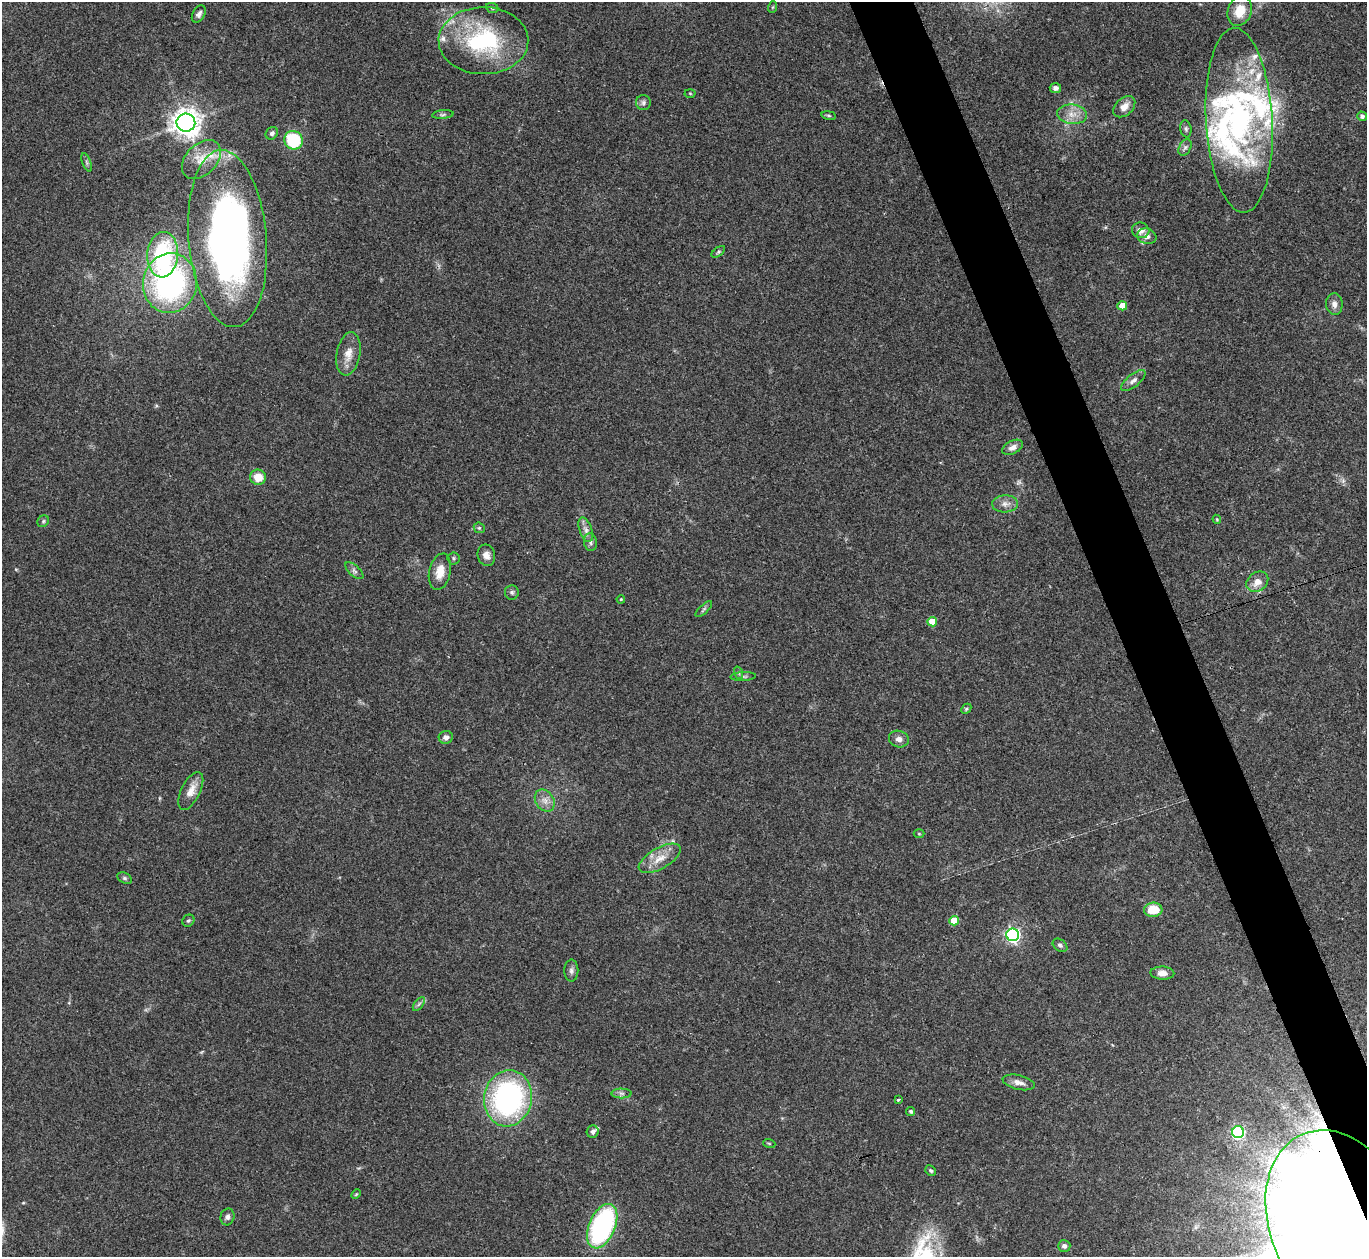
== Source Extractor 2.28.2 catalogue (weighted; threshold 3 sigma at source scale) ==
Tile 6 of 4 x 4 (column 2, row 2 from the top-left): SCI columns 1366-2730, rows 2661-3915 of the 5463 x 5449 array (HDU 1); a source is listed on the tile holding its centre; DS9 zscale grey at full resolution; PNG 1369 x 1259 px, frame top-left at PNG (2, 2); each listed source drawn as its Kron ellipse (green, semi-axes under 4 px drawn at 4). Shown black and unused: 4% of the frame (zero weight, under 3 of 4 exposures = <1% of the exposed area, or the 3 px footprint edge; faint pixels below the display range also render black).
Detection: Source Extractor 2.28.2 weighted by HDU 2 'WHT'; one run over the whole footprint, this tile lists its part. Background 0.122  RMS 0.0047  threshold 0.0211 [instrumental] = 3 sigma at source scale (4.5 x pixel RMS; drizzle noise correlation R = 1.50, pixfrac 1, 0.05/0.05 arcsec/px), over >= 5 px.
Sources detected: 90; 1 too faint to see at this stretch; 1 inside a brighter object's white glare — neither listed nor drawn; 8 inside a brighter listed object's ellipse — not listed separately; the other 80 listed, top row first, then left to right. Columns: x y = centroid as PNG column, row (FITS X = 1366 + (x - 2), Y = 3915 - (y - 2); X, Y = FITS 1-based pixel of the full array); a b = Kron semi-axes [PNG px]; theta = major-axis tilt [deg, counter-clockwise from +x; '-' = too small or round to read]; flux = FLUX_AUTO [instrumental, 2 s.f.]
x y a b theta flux
773 7 6 4 70 0.51
492 8 6 5 - 0.7
1240 11 15 11 71 8.5
199 14 9 6 59 1.5
483 41 45 33 0 53
1055 88 6 5 - 1.6
690 93 5 3 - 0.46
643 102 7 7 - 1.3
1124 107 13 8 41 3.6
443 114 11 4 5 1
1072 114 15 9 -7 4.9
829 115 7 4 -9 0.68
1362 116 5 4 - 1.4
1239 120 92 33 -87 120
186 123 9 9 - 520
1186 129 8 5 -81 1.1
272 133 7 5 46 1.2
293 140 9 9 - 25
1185 147 9 5 63 1.3
201 159 23 15 46 9.1
87 162 10 3 -69 0.87
1141 230 9 7 -17 2.8
1147 236 9 7 -18 2.6
228 239 89 39 -85 240
718 252 8 4 36 0.75
163 255 23 15 85 49
170 283 30 27 79 100
1334 304 11 8 -87 2.5
1122 306 5 4 - 6.7
348 354 22 12 80 5.9
1133 381 15 6 39 2.3
1013 447 11 6 27 2.4
258 477 8 7 - 6.7
1005 504 13 8 3 2.9
1217 519 5 4 - 0.46
43 521 6 5 - 0.78
479 528 6 5 - 0.77
586 530 13 6 -70 2.3
590 542 9 6 -82 1.4
486 555 11 8 -78 3
453 558 6 6 - 0.83
354 571 11 5 -42 1.4
440 572 18 10 77 6.4
1257 582 12 9 38 4.6
512 592 7 7 - 1.3
621 599 4 3 - 0.38
704 609 11 4 44 0.99
932 622 5 4 - 8.7
739 673 6 4 -72 0.82
743 676 13 4 3 1.3
966 709 6 4 46 0.65
446 737 7 6 - 2.1
899 739 10 8 -17 2.4
191 791 20 9 63 5.4
545 801 12 9 -55 3.4
919 834 5 3 - 0.44
660 858 23 10 30 7.2
125 878 7 5 -27 0.98
1153 910 9 7 4 11
188 921 6 5 - 0.98
954 921 5 5 - 10
1013 935 6 6 - 120
1060 945 8 5 -36 1.1
571 971 11 7 -90 1.7
1162 973 12 6 -2 2.8
419 1004 8 4 53 1
1019 1082 16 7 -13 3.1
622 1093 10 5 0 1.4
508 1098 28 24 79 98
898 1100 4 3 - 0.98
911 1111 4 4 - 0.97
593 1131 6 6 - 1.4
1238 1132 6 6 - 60
769 1143 6 4 -19 0.54
931 1171 5 5 - 0.79
356 1194 5 3 - 0.48
227 1217 8 7 - 1.5
1340 1223 96 69 -67 4600
602 1226 23 13 67 76
1064 1246 6 6 - 1.3
Overlapping masked pixels (flux is a lower limit): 1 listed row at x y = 1340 1223
Isophote crosses this tile's border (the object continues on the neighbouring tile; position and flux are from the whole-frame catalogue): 1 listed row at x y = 1340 1223